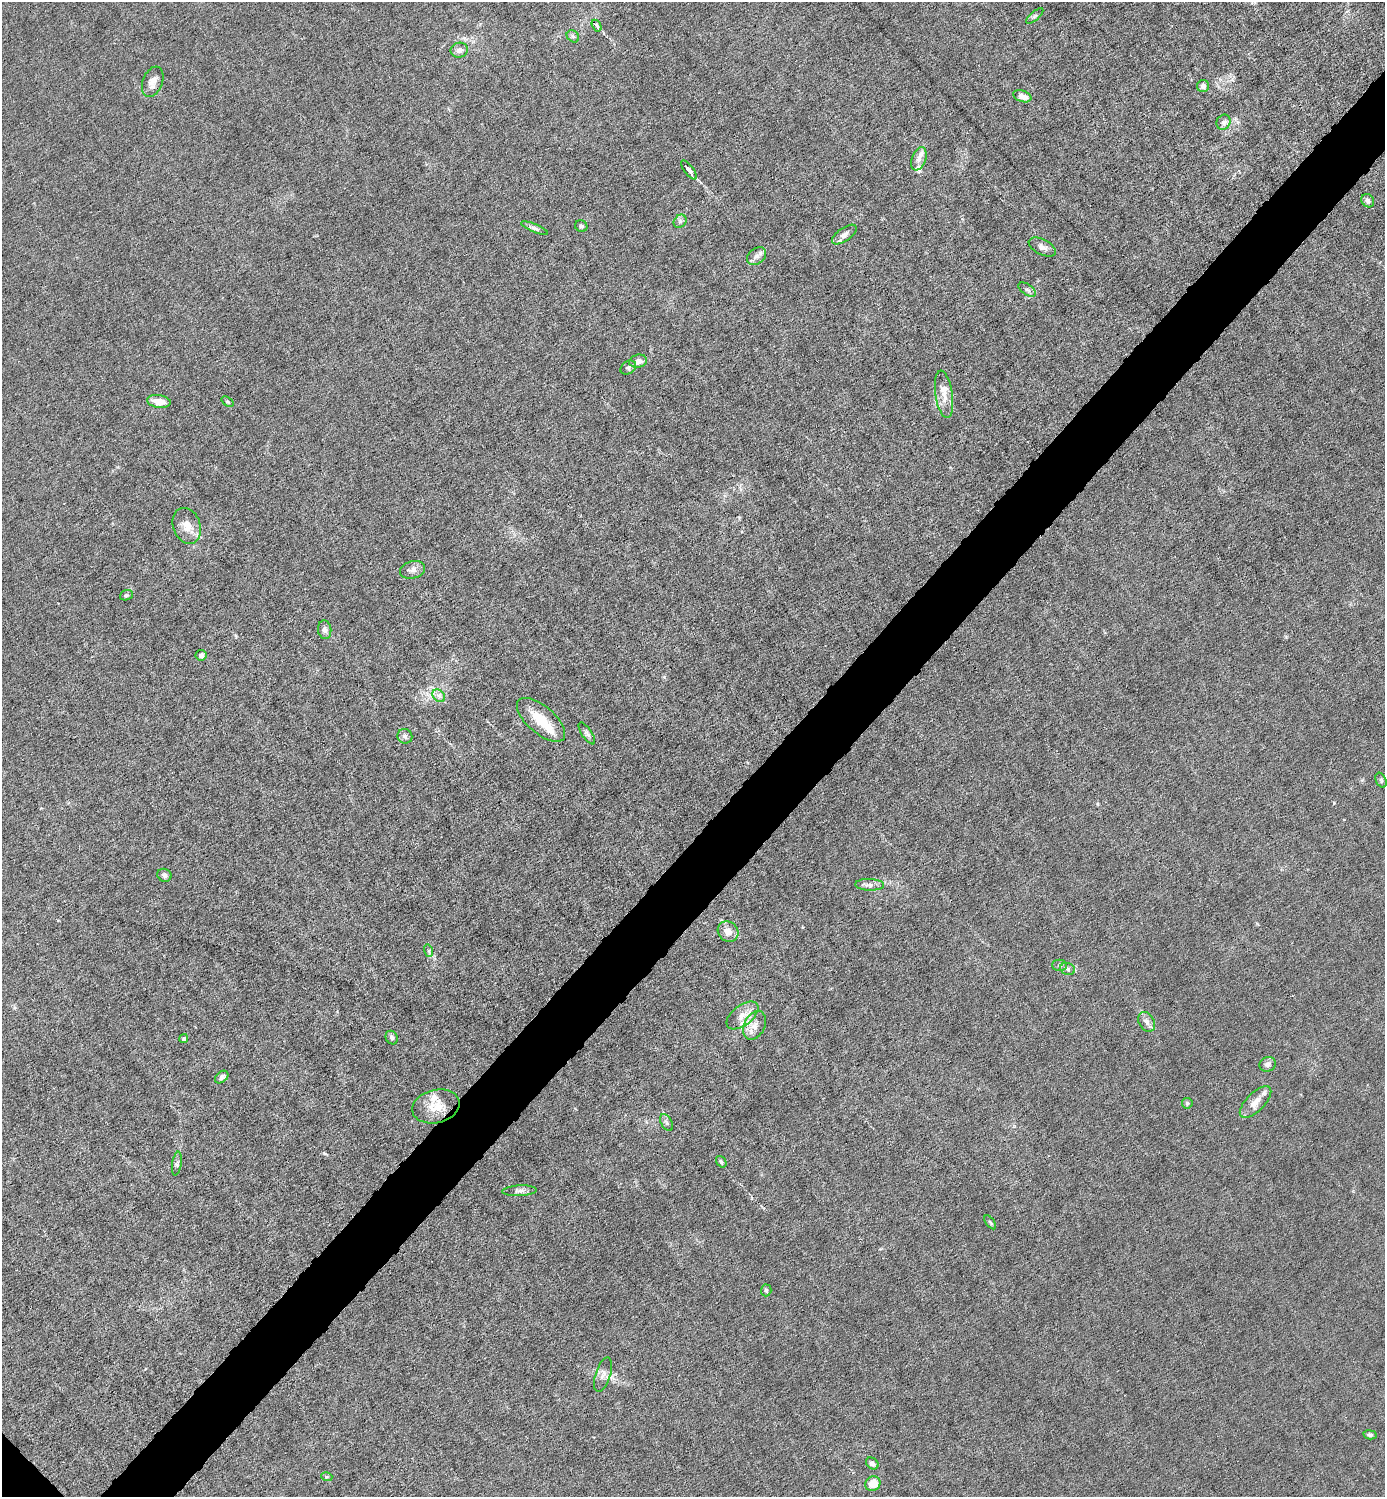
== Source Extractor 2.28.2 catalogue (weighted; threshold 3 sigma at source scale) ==
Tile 10 of 4 x 4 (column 2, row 3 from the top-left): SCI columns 1537-2919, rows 1496-2990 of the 5980 x 5980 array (HDU 1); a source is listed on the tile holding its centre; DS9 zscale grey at full resolution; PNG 1387 x 1499 px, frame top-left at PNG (2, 2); each listed source drawn as its Kron ellipse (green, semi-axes under 4 px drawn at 4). Shown black and unused: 5% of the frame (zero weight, under 6 of 12 exposures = <1% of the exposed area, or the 3 px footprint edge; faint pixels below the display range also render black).
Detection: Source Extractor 2.28.2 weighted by HDU 2 'WHT'; one run over the whole footprint, this tile lists its part. Background 0.0143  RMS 0.003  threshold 0.0125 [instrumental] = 3 sigma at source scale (4.09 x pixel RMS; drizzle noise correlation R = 1.36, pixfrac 0.8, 0.05/0.05 arcsec/px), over >= 5 px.
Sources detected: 68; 1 inside a brighter object's white glare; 1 cosmic-ray / hot-pixel residue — neither listed nor drawn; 6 inside a brighter listed object's ellipse — not listed separately; the other 60 listed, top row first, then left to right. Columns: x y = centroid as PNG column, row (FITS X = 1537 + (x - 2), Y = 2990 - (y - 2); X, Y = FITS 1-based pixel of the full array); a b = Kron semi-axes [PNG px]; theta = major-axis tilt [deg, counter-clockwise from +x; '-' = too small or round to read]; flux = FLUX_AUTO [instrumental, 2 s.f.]
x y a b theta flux
1035 16 11 3 41 0.46
597 26 6 3 -58 3.8
573 36 7 5 -43 0.67
459 50 9 7 11 1.5
153 82 16 10 69 2.2
1203 86 6 6 - 1.2
1022 96 9 5 -19 2
1223 122 8 6 60 1.1
919 159 12 7 69 1.6
689 170 11 4 -52 2.5
1368 201 7 6 - 0.92
680 221 7 5 46 0.75
581 226 6 5 - 0.54
535 228 14 3 -22 0.84
844 235 14 6 35 1.6
1042 247 14 7 -27 1.4
757 256 11 7 40 1.4
1027 290 10 5 -32 0.72
638 361 9 6 14 1.8
628 367 8 6 34 0.72
944 394 24 8 -82 3
159 401 12 6 -8 3.3
227 402 6 4 -37 0.38
187 526 18 13 -70 3.6
413 570 13 8 15 1.6
126 595 6 5 - 0.47
325 630 9 6 -81 1.1
201 655 5 5 - 0.77
439 696 7 5 -45 0.89
541 720 29 13 -41 7.1
587 733 13 5 -56 0.82
405 736 7 7 - 0.9
1381 780 8 5 -66 0.49
164 875 7 6 - 1.1
870 885 14 5 -2 1.3
728 931 11 9 -45 2.6
429 951 6 4 -73 0.5
1059 965 7 5 0 0.63
1068 969 8 5 -18 0.77
742 1015 18 10 38 3
1147 1022 11 7 -60 1.5
755 1025 15 10 63 2.8
392 1037 7 5 -61 0.76
184 1039 4 4 - 0.52
1268 1064 8 7 - 1.2
222 1077 7 5 41 0.98
1255 1102 20 9 45 3
1187 1103 5 5 - 0.53
436 1106 24 16 13 5.8
666 1123 9 5 -59 0.72
721 1162 6 4 -52 0.58
177 1164 12 4 81 0.76
520 1191 17 5 3 1.2
990 1222 8 4 -55 0.43
766 1290 6 5 - 0.61
603 1375 18 7 72 1.7
1370 1435 6 4 -12 0.58
872 1463 7 5 -38 0.88
327 1477 6 3 -17 0.38
873 1483 8 7 - 4.3
Unlisted compact peaks at least as high as the median listed source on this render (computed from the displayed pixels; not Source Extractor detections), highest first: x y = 1334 803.